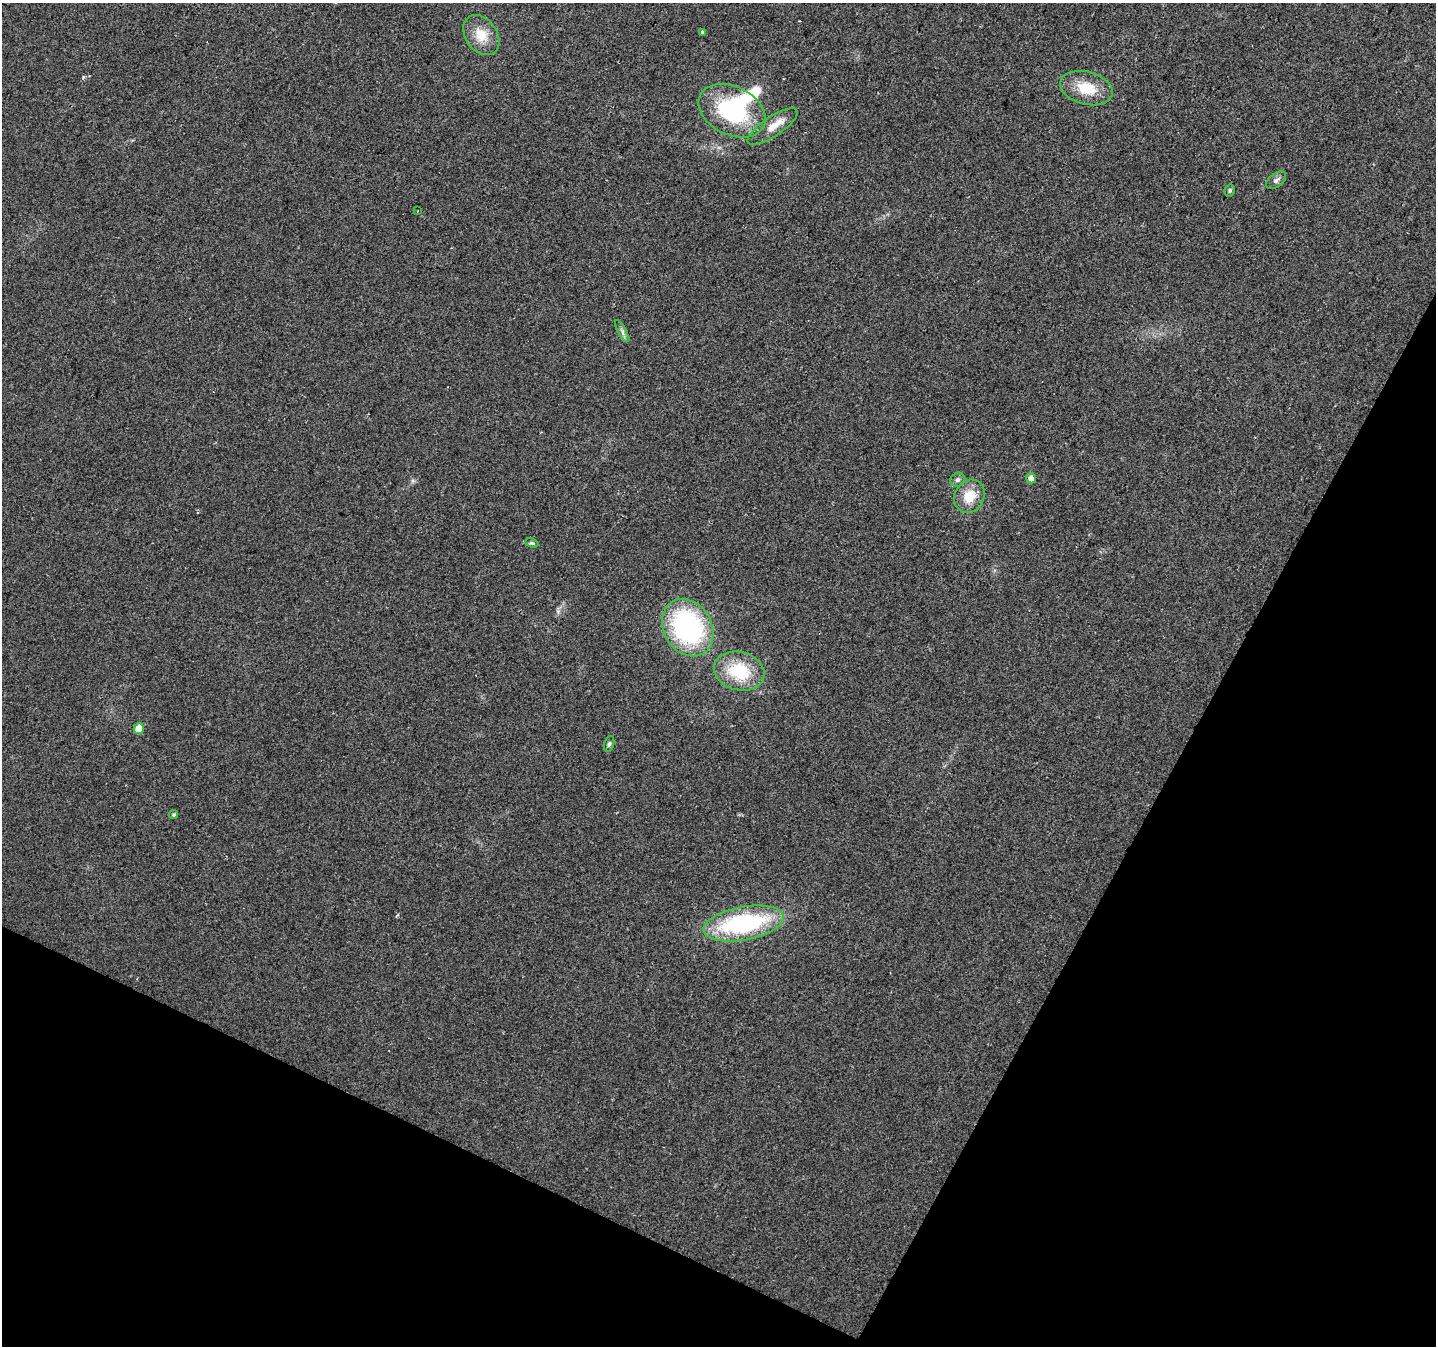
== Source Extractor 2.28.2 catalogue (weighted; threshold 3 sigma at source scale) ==
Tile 15 of 4 x 4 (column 3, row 4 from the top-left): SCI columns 2867-4300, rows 201-1544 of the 5740 x 5842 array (HDU 1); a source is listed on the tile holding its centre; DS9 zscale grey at full resolution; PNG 1438 x 1348 px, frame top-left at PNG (2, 3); each listed source drawn as its Kron ellipse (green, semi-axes under 4 px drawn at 4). Shown black and unused: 25% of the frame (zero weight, under 2 of 3 exposures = <1% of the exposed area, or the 3 px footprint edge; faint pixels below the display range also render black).
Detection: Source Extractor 2.28.2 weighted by HDU 2 'WHT'; one run over the whole footprint, this tile lists its part. Background 0.0516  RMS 0.0083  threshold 0.0372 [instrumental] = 3 sigma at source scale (4.5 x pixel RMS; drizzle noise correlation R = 1.50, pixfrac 1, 0.0396/0.0396 arcsec/px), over >= 5 px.
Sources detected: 20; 1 inside a brighter object's white glare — neither listed nor drawn; the other 19 listed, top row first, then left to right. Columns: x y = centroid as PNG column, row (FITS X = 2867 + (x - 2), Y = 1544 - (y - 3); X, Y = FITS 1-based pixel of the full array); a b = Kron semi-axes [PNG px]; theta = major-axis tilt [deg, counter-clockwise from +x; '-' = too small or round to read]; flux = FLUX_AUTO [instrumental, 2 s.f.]
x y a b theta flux
702 32 3 3 - 1.8
481 35 22 15 -54 16
1086 88 27 16 -14 23
732 111 35 24 -27 82
773 127 29 9 33 13
1276 180 11 7 37 3.2
1230 191 6 5 - 1.4
417 211 2 2 - 0.52
622 331 12 4 -60 2.5
1031 478 5 5 - 5.4
957 480 7 6 - 2.3
969 496 17 14 59 17
532 543 7 4 -22 1.2
688 627 30 24 -59 140
739 671 26 19 -15 39
139 729 5 5 - 15
609 744 8 5 74 1.7
173 815 4 4 - 1.4
743 923 40 16 10 110